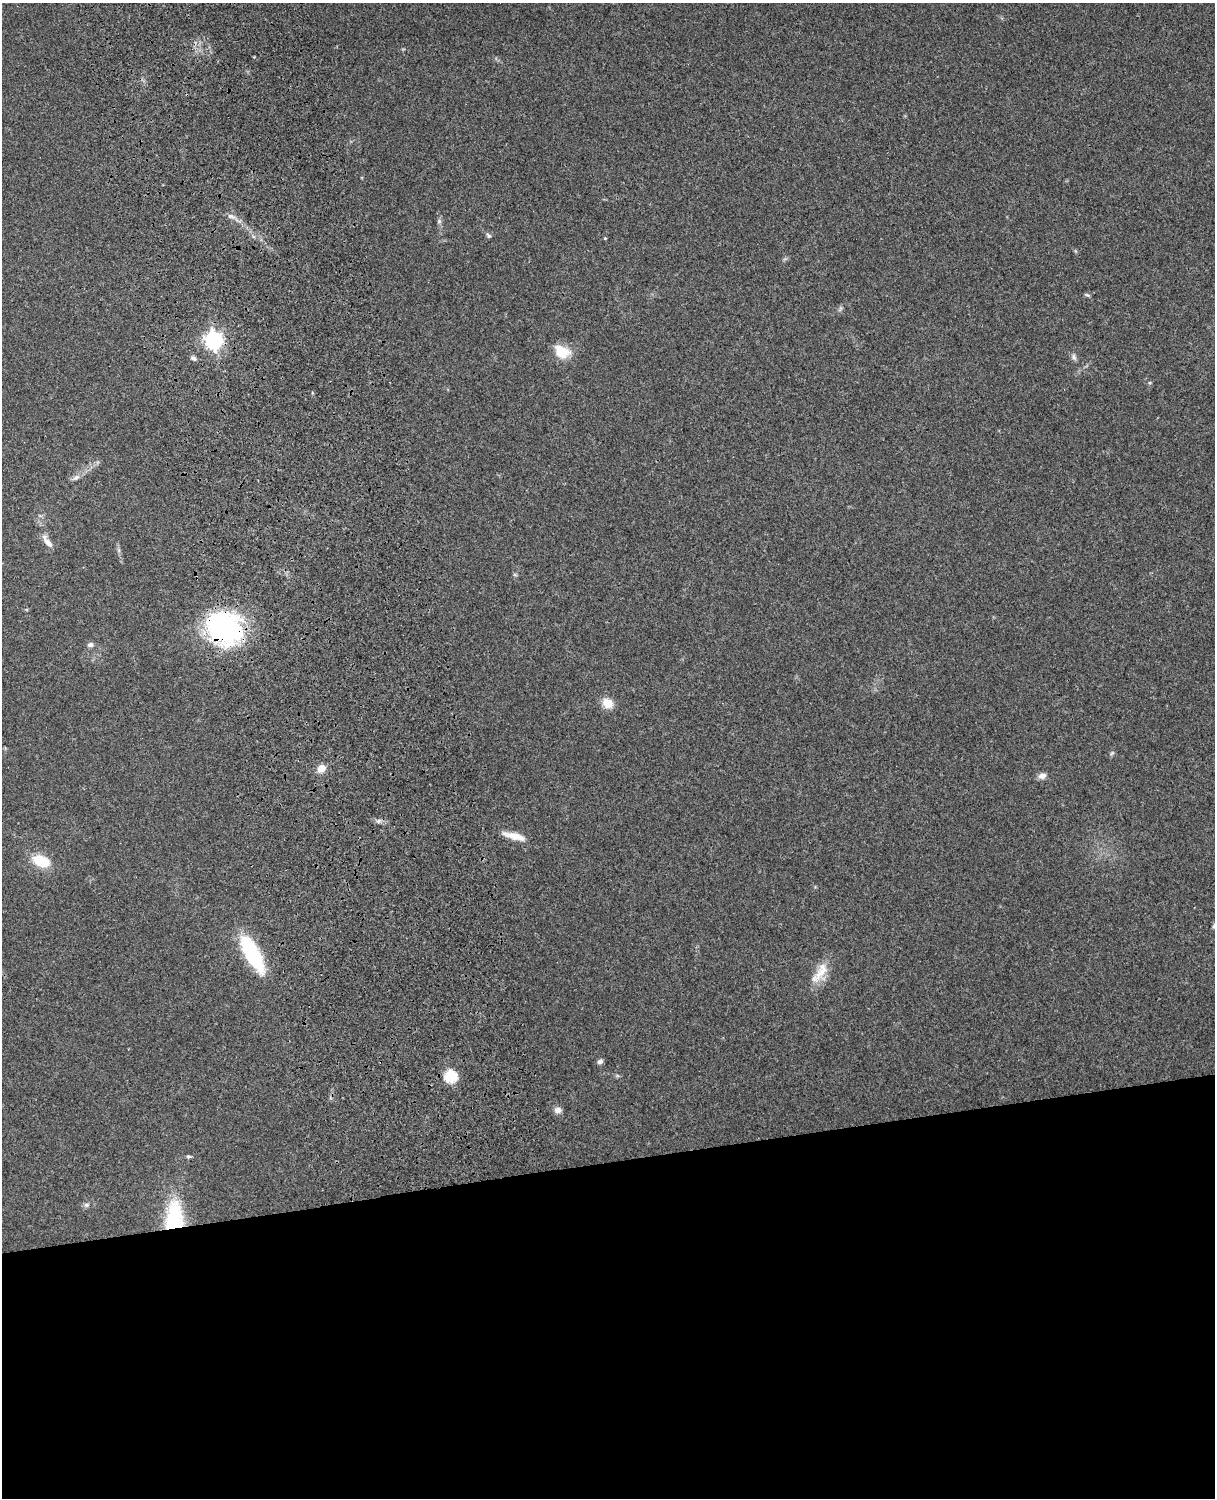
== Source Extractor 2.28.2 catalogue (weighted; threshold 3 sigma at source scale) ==
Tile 11 of 4 x 3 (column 3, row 3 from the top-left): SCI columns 2543-3755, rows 164-1659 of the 5088 x 4928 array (HDU 1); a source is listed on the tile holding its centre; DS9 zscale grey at full resolution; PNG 1217 x 1500 px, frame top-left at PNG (2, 3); no overlay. Shown black and unused: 23% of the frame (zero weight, under 3 of 4 exposures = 6% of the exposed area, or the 3 px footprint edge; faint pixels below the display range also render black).
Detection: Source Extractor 2.28.2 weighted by HDU 2 'WHT'; one run over the whole footprint, this tile lists its part. Background 0.258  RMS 0.009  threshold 0.0404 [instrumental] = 3 sigma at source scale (4.5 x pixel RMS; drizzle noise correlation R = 1.50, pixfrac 1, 0.05/0.05 arcsec/px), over >= 5 px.
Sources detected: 29; all 29 listed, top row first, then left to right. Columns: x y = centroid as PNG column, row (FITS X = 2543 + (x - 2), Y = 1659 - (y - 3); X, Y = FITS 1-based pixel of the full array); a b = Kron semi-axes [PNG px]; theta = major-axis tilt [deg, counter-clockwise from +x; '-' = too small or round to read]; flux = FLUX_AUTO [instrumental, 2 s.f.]
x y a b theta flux
231 216 10 6 -20 3.4
439 221 6 5 - 1.7
489 236 8 5 -44 1.6
605 238 4 3 - 0.78
1087 295 7 4 -26 1.5
840 309 7 4 71 1.6
213 340 7 7 - 350
562 352 22 15 -29 17
1074 357 10 5 -72 2.5
194 358 8 5 -42 2.1
76 477 10 5 24 3.5
47 542 19 6 -51 6.8
224 628 41 35 -25 140
90 645 9 7 -4 2.5
607 703 12 10 -33 13
1112 753 6 4 45 1.4
321 768 8 7 - 11
1042 776 11 7 14 4.3
514 836 26 7 -15 12
41 861 22 13 -23 22
1214 926 6 5 - 1.9
252 953 39 13 -61 84
821 972 29 15 66 17
600 1061 8 6 32 2.5
450 1076 6 6 - 89
558 1110 10 8 0 4.1
188 1157 7 4 5 1.4
86 1205 8 6 13 2.3
174 1217 37 21 87 60
Overlapping masked pixels (flux is a lower limit): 2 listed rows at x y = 224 628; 174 1217
Isophote crosses this tile's border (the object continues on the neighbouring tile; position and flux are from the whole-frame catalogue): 1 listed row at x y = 1214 926